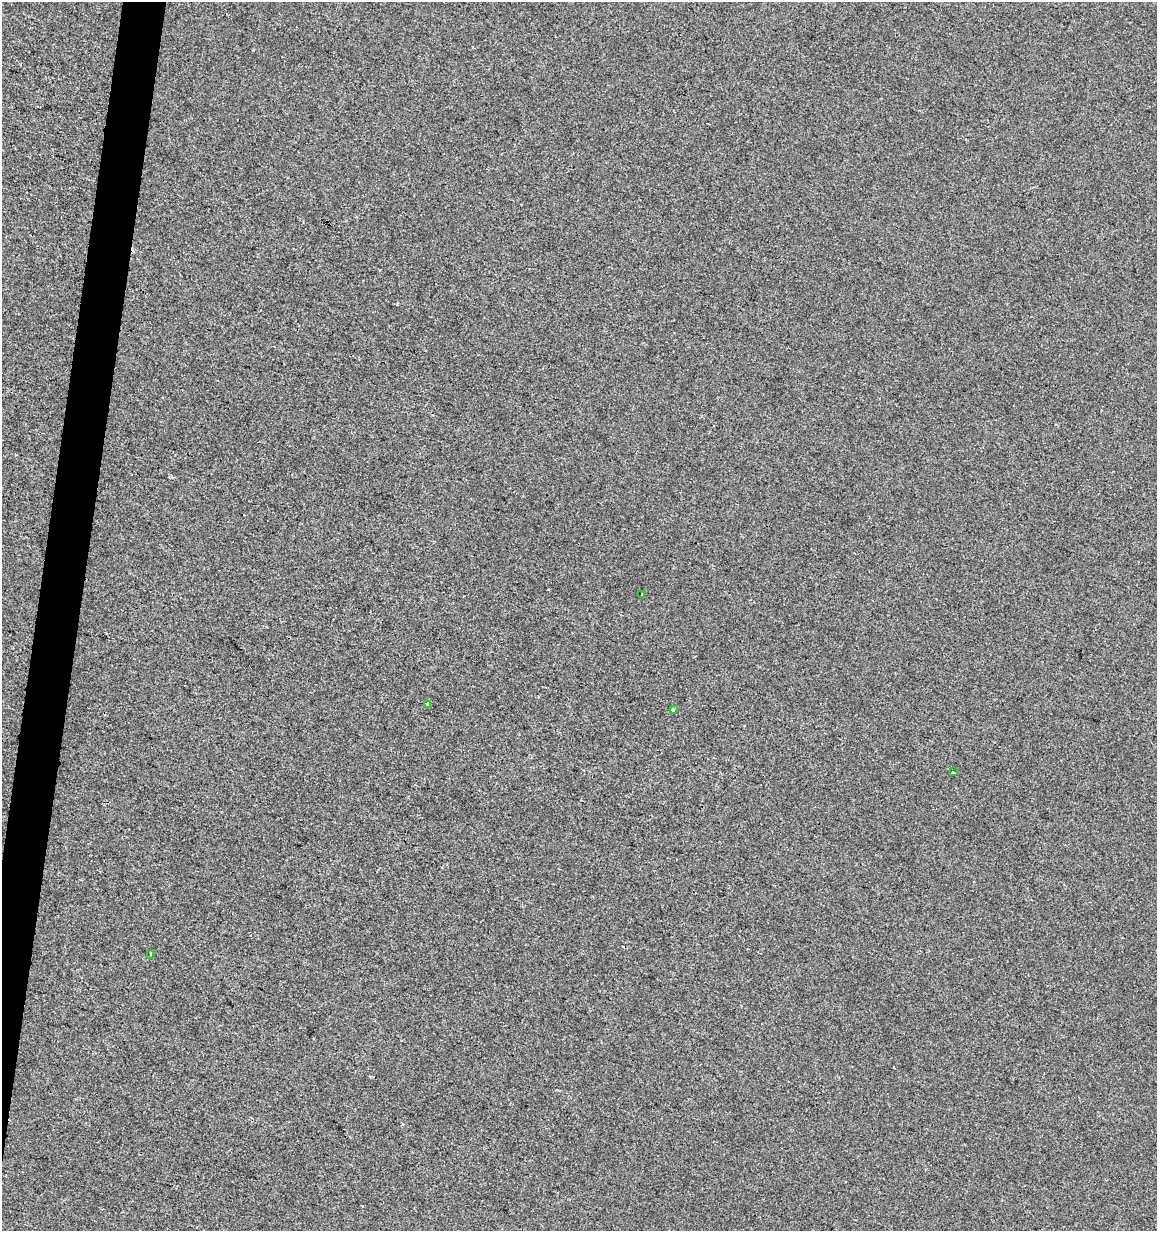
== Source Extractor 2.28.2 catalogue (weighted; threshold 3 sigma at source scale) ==
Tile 7 of 4 x 4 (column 3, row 2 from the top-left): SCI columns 2596-3750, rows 2461-3689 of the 5130 x 4927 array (HDU 1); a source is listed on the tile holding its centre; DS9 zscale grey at full resolution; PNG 1159 x 1233 px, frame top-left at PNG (2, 2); each listed source drawn as its Kron ellipse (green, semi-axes under 4 px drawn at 4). Shown black and unused: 3% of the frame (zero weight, under 2 of 3 exposures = <1% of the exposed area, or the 3 px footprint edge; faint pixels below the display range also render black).
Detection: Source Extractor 2.28.2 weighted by HDU 2 'WHT'; one run over the whole footprint, this tile lists its part. Background 2.04e-04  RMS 0.0042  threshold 0.019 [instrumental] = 3 sigma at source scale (4.5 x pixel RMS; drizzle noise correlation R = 1.50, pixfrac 1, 0.0396/0.0396 arcsec/px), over >= 5 px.
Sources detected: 6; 1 cosmic-ray / hot-pixel residue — neither listed nor drawn; the other 5 listed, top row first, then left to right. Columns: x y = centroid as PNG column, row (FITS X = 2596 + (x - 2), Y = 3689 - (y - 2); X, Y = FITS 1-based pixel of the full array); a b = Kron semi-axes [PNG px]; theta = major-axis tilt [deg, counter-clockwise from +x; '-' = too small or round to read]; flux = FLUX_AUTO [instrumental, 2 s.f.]
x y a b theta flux
642 594 3 3 - 0.64
428 704 3 3 - 12
673 710 3 3 - 1.1
953 772 4 3 - 2.9
151 954 3 3 - 4.1